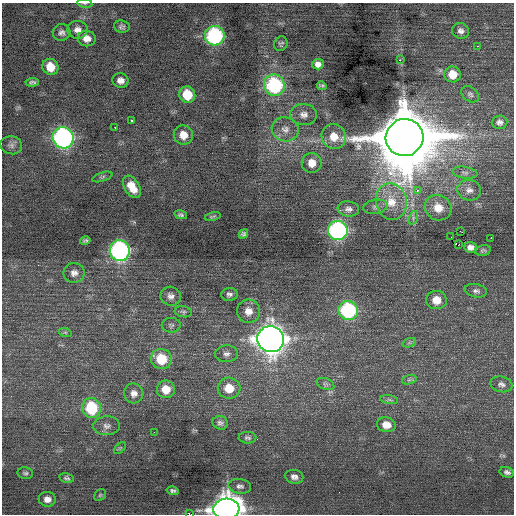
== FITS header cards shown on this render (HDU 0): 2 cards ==
NAXIS1  =                  512 / Axis length
NAXIS2  =                  512 / Axis length

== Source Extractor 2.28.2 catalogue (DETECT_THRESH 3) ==
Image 512 x 512 px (HDU 0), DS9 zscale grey, 1 PNG px = 1 image px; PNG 516 x 516 px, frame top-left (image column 1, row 512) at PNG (2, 3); each listed source drawn as its Kron ellipse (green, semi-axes under 4 px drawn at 4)
Background 0.238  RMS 0.78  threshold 2.33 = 3 sigma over >= 5 px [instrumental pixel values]
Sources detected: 90; all 90 listed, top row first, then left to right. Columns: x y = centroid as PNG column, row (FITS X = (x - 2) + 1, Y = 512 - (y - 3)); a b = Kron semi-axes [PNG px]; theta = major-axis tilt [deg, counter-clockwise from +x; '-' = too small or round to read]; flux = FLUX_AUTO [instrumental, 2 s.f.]
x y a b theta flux
85 3 8 4 -8 85
122 27 8 6 -8 130
78 30 10 9 - 330
461 31 8 8 - 240
61 32 9 8 - 200
215 36 10 9 - 7700
87 39 9 7 -2 360
281 44 7 6 - 130
477 46 3 2 - 200
400 60 2 2 - 730
318 64 6 5 - 390
50 67 8 7 - 820
453 74 8 8 - 670
120 81 8 7 - 300
32 82 6 3 4 120
274 85 11 10 - 6700
322 86 5 4 - 98
470 94 10 7 -40 150
187 95 8 8 - 1300
304 115 13 10 -5 390
131 120 3 3 - 770
500 122 8 6 4 200
115 127 2 2 - 440
285 129 13 12 - 540
183 135 10 9 - 600
334 137 12 12 - 760
404 137 19 18 - 520000
63 138 11 10 - 16000
11 145 11 9 -13 240
312 163 10 10 - 590
465 173 12 6 -8 190
102 177 10 4 18 110
132 187 12 7 -58 760
417 190 3 2 - 450
469 190 12 10 -16 330
391 202 18 15 -79 1100
376 207 12 6 10 220
438 208 13 12 - 760
348 209 11 7 -7 240
181 215 6 4 -11 120
213 216 8 3 14 84
413 218 7 4 72 110
338 230 10 9 - 12000
460 231 2 2 - 860
243 234 5 4 - 120
451 237 2 2 - 28
491 238 2 2 - 290
85 241 5 3 - 92
458 245 3 2 - 660
470 247 6 5 - 220
483 250 8 5 11 94
120 251 10 10 - 14000
74 273 10 10 - 300
476 291 11 6 -10 180
229 294 8 6 4 160
171 296 10 9 - 280
436 300 10 9 - 670
348 310 10 9 - 6300
248 311 12 11 - 550
183 312 9 5 -10 120
171 325 9 7 1 140
65 332 6 4 -19 73
271 339 13 13 - 62000
409 343 7 4 19 110
226 354 11 8 2 260
161 359 10 10 - 1600
409 380 7 4 18 110
325 384 9 5 -21 130
501 384 11 7 -13 230
229 388 11 10 - 990
166 389 9 9 - 740
134 393 10 9 - 320
389 400 9 4 -9 110
92 408 10 9 - 3100
220 423 8 6 -17 180
386 425 9 7 -11 560
107 426 13 9 4 300
154 432 3 2 - 54
247 438 9 6 -2 140
120 448 7 4 44 82
507 472 7 5 -14 170
25 473 8 6 -13 120
294 477 9 7 -13 220
67 478 7 5 -11 100
240 486 11 7 -9 220
173 491 6 4 -14 120
100 495 6 5 - 95
47 499 8 7 - 310
226 509 13 10 5 65000
189 514 3 2 - 780
At the frame edge (FLAGS 8, measured only in part): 3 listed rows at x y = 85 3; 226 509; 189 514